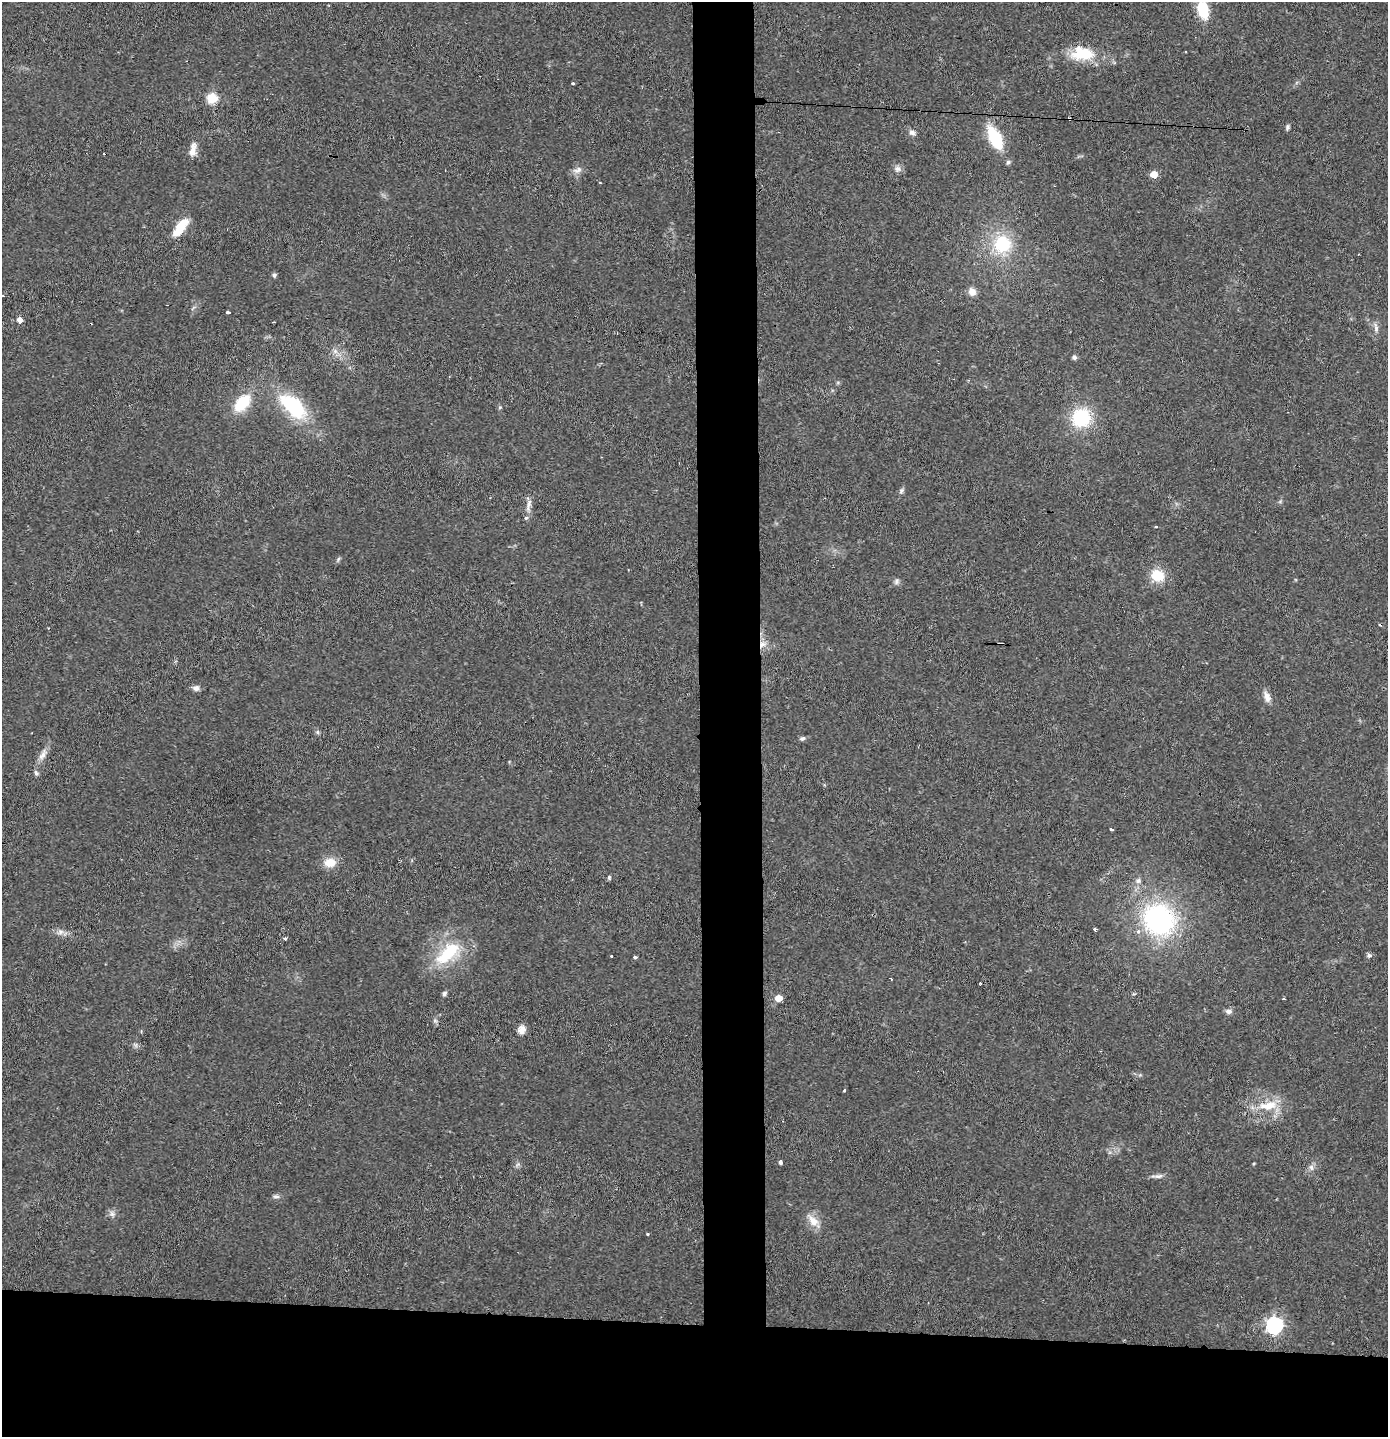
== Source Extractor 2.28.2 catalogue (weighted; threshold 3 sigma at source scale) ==
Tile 8 of 3 x 3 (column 2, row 3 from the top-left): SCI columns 1467-2852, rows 1-1435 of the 4316 x 4304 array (HDU 1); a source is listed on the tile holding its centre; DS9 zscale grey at full resolution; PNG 1390 x 1439 px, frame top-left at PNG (2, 2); no overlay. Shown black and unused: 12% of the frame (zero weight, under 2 of 3 exposures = <1% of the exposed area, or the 3 px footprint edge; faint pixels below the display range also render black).
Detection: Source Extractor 2.28.2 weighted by HDU 2 'WHT'; one run over the whole footprint, this tile lists its part. Background 0.0648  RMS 0.0076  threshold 0.034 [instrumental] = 3 sigma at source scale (4.5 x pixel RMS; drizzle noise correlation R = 1.50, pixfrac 1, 0.05/0.05 arcsec/px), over >= 5 px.
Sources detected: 76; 6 cosmic-ray / hot-pixel residue — not listed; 2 inside a brighter listed object's ellipse — not listed separately; the other 68 listed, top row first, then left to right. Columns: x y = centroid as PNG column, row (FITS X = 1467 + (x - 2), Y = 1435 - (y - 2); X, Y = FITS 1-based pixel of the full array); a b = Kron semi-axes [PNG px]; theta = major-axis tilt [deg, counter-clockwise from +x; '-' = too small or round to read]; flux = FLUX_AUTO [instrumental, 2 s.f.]
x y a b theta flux
1203 10 17 9 -80 29
1082 53 31 17 -2 26
573 83 3 3 - 0.85
212 98 6 5 - 47
1287 127 7 5 73 1.5
912 133 9 7 -16 2.8
995 138 21 10 -63 41
192 150 19 8 77 6.2
1008 162 7 5 34 1.6
897 168 9 8 - 3.2
577 170 14 8 23 4.1
1154 174 5 5 - 10
181 226 22 11 49 13
1002 244 24 23 - 37
274 275 6 5 - 1.5
972 292 9 8 - 5.6
228 312 4 3 - 3.2
19 320 5 5 - 4.7
1376 328 14 5 -82 3.2
335 351 7 6 - 2.8
1074 357 6 6 - 1.7
242 403 19 11 50 27
293 406 33 17 -43 54
500 407 5 4 - 0.94
1081 418 20 19 - 41
901 491 8 5 59 1.8
529 505 22 6 81 5.3
1156 526 4 2 - 0.75
338 559 7 4 71 1.1
1158 575 14 12 -15 18
896 582 8 6 75 2
762 644 10 9 - 4.9
196 688 9 7 4 3
1267 697 14 7 -70 5.1
318 732 6 5 - 1.4
802 739 7 5 24 1.7
43 754 19 7 63 5.6
36 773 7 5 -74 1.7
1111 829 4 3 - 3.7
330 863 14 10 3 11
609 878 6 4 -89 1.2
1138 881 8 7 - 2.6
1159 920 31 28 -37 130
1095 929 4 3 - 4.3
60 932 9 6 16 3.1
285 938 4 3 - 1.8
448 953 41 17 43 37
1369 955 6 5 - 2
611 956 3 3 - 4.8
635 957 4 3 - 7.2
444 993 7 5 58 1.6
778 998 5 5 - 10
1283 999 3 2 - 1.3
1228 1011 9 6 -9 2.8
435 1021 7 4 -19 1.2
522 1030 11 9 77 4.8
136 1045 7 4 -72 1.4
844 1090 3 3 - 2.4
1268 1106 29 12 6 18
780 1162 4 3 - 5
1254 1163 5 3 - 0.7
1311 1167 9 6 -74 2.6
1158 1176 18 5 2 3.1
276 1196 9 5 -4 1.9
112 1214 9 6 -74 2.6
813 1221 16 11 -48 8.8
647 1234 3 3 - 0.81
1274 1325 7 7 - 230
Overlapping masked pixels (flux is a lower limit): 1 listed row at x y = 762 644
Isophote crosses this tile's border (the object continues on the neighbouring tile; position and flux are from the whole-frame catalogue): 1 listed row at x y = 1203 10